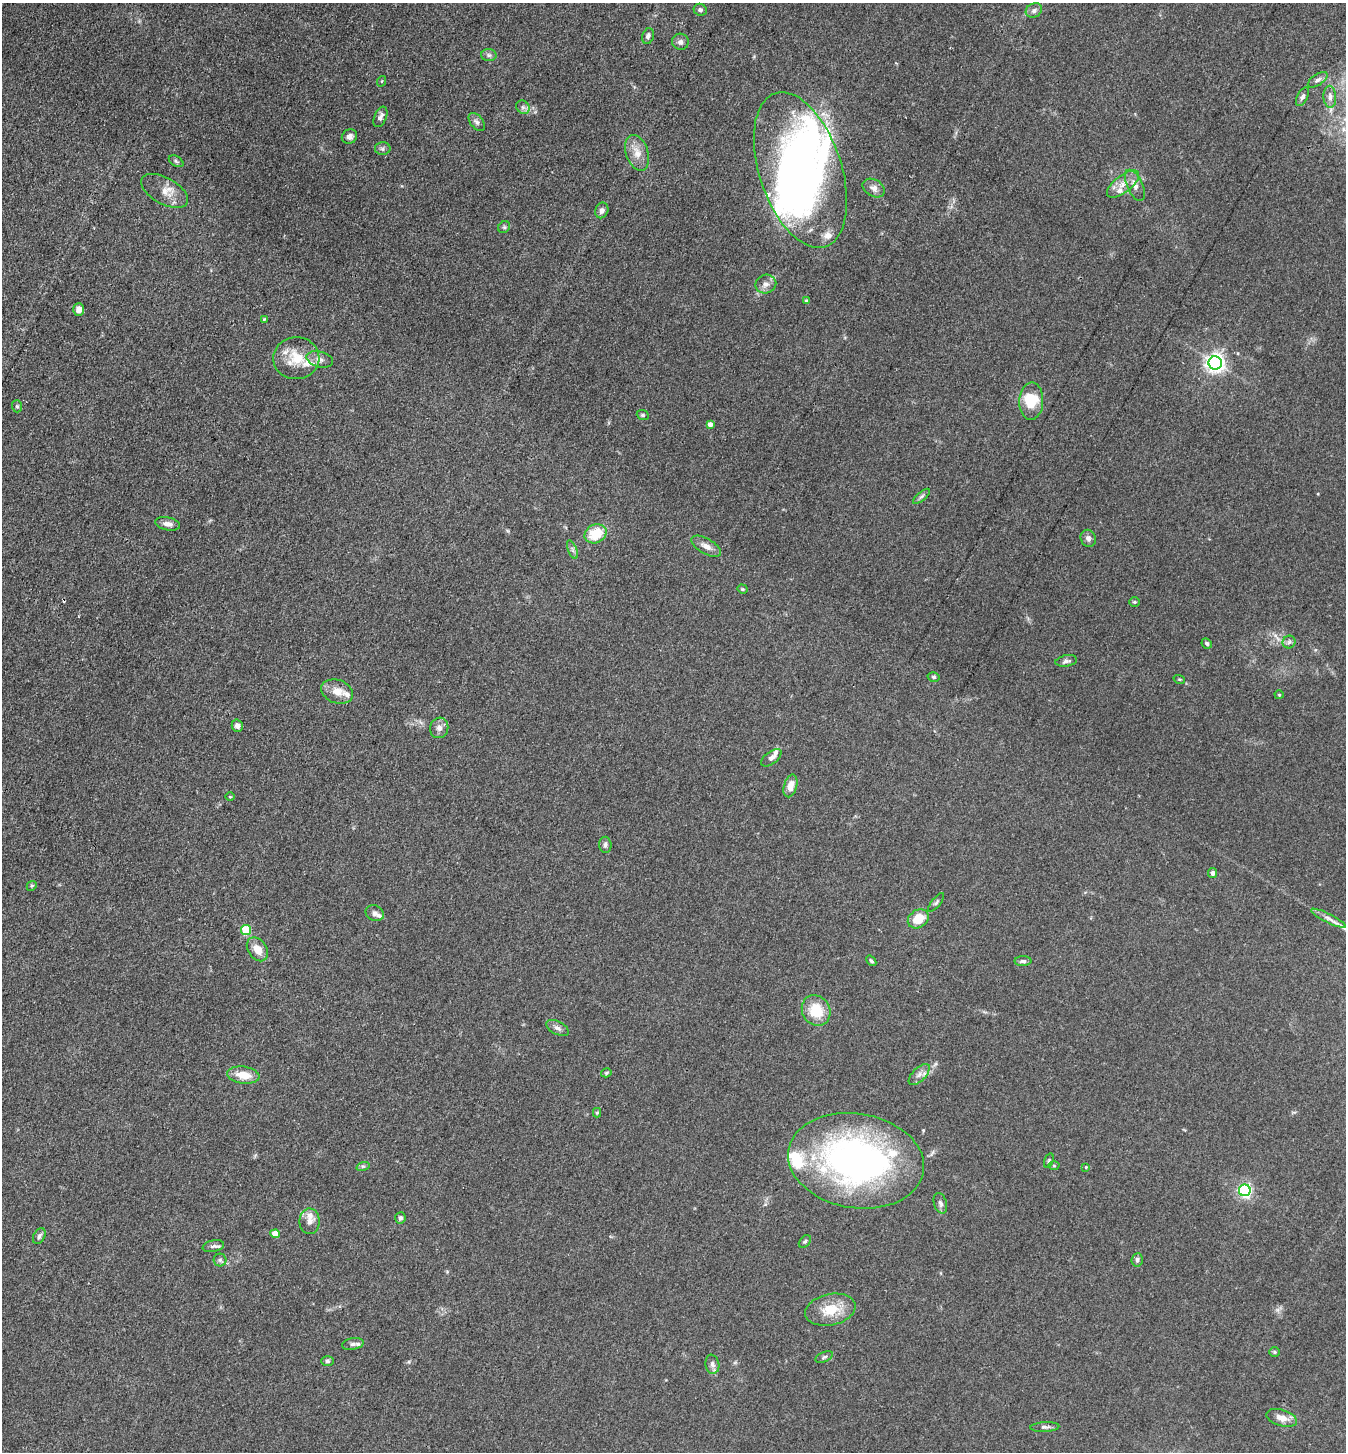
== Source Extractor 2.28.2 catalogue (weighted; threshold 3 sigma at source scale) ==
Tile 11 of 4 x 4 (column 3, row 3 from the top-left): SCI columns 2976-4319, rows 1453-2902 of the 5811 x 5804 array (HDU 1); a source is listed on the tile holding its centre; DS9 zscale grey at full resolution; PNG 1348 x 1454 px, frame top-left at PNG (2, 3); each listed source drawn as its Kron ellipse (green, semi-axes under 4 px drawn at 4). Shown black and unused: <1% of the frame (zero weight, under 3 of 4 exposures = <1% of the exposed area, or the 3 px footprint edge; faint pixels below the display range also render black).
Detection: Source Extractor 2.28.2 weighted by HDU 2 'WHT'; one run over the whole footprint, this tile lists its part. Background 0.0742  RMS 0.0062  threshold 0.0277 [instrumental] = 3 sigma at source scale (4.5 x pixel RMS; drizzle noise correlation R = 1.50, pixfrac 1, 0.05/0.05 arcsec/px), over >= 5 px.
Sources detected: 110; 3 inside a brighter object's white glare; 1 cosmic-ray / hot-pixel residue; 1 long thin detection or spike segment (spike, bleed or trail) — neither listed nor drawn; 11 inside a brighter listed object's ellipse — not listed separately; the other 94 listed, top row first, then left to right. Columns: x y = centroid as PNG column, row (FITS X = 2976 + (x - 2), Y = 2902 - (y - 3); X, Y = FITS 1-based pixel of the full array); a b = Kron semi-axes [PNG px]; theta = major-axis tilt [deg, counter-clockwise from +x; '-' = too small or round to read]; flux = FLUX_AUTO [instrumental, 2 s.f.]
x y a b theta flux
700 10 6 6 - 1.7
1034 10 8 6 27 2.2
648 36 8 5 74 2.1
680 42 8 8 - 2.3
489 55 7 6 - 1.5
1318 80 11 5 35 2.1
382 81 5 3 - 0.56
1302 97 10 5 62 1.8
1330 97 11 6 -87 3.1
523 107 7 6 - 1.9
380 117 11 6 67 2.7
477 122 10 6 -52 2.1
349 136 8 7 - 3.4
383 149 8 6 -1 1.6
637 153 18 11 -71 7.6
176 161 8 5 -31 1.2
800 170 81 41 -72 220
1123 184 19 8 38 6.5
1135 185 17 7 -65 4.5
874 188 12 8 -29 3.6
165 191 26 13 -29 8.4
602 210 8 6 67 2.4
504 227 6 5 - 1
766 284 10 9 - 3.9
806 301 4 4 - 0.9
79 309 6 5 - 4.5
264 319 4 3 - 0.69
296 358 23 21 2 17
320 359 13 7 -15 3.5
1215 363 6 6 - 320
1031 401 19 12 87 18
17 406 6 5 - 0.93
643 415 6 5 - 1
710 424 4 4 - 3.3
922 496 10 4 40 1.5
168 524 12 6 -11 3.4
595 534 11 9 27 16
1088 538 9 7 -69 2.3
706 546 17 7 -29 4.6
572 550 10 3 -69 1.3
742 589 5 4 - 0.81
1134 602 5 4 - 0.87
1289 642 6 6 - 1.7
1207 643 5 4 - 1.3
1066 661 11 5 9 2.1
934 677 6 4 -15 0.99
1179 679 6 3 -18 0.71
337 692 16 11 -20 7.3
1279 695 4 4 - 0.61
237 726 6 5 - 2.6
439 728 10 9 - 3.3
771 758 12 6 36 2.7
790 786 11 6 73 6.5
230 797 5 3 - 0.55
605 845 8 6 -88 1.6
1213 873 5 4 - 2.4
32 886 5 4 - 0.8
936 902 11 4 51 1.3
375 913 9 7 -24 2.5
1328 918 19 4 -27 3.7
918 919 11 8 35 12
246 930 5 5 - 29
257 949 13 9 -54 7.3
871 961 6 4 -49 1.1
1023 961 8 5 0 1.7
816 1010 16 14 -60 18
557 1028 12 6 -28 2.7
606 1073 5 4 - 0.83
919 1074 13 6 45 3.3
243 1075 16 8 -8 10
597 1113 4 4 - 0.72
856 1161 68 47 -9 240
1049 1161 7 4 71 1
363 1166 7 4 18 1.1
1054 1166 5 3 - 0.66
1086 1167 3 3 - 0.58
1245 1190 6 6 - 130
940 1203 10 6 -73 2.1
400 1218 6 5 - 1.5
310 1221 13 10 -89 4.9
275 1234 4 4 - 9.2
39 1236 8 5 61 1.8
805 1241 7 5 48 1.1
213 1246 11 6 12 2
220 1260 6 6 - 1.3
1137 1260 7 5 84 1.6
830 1310 25 15 12 16
353 1344 11 6 11 1.8
1274 1352 5 5 - 0.86
824 1357 9 5 23 1.2
327 1361 6 5 - 1.3
712 1364 9 7 -80 2.4
1282 1418 16 8 -16 5.7
1045 1427 14 5 3 1.8